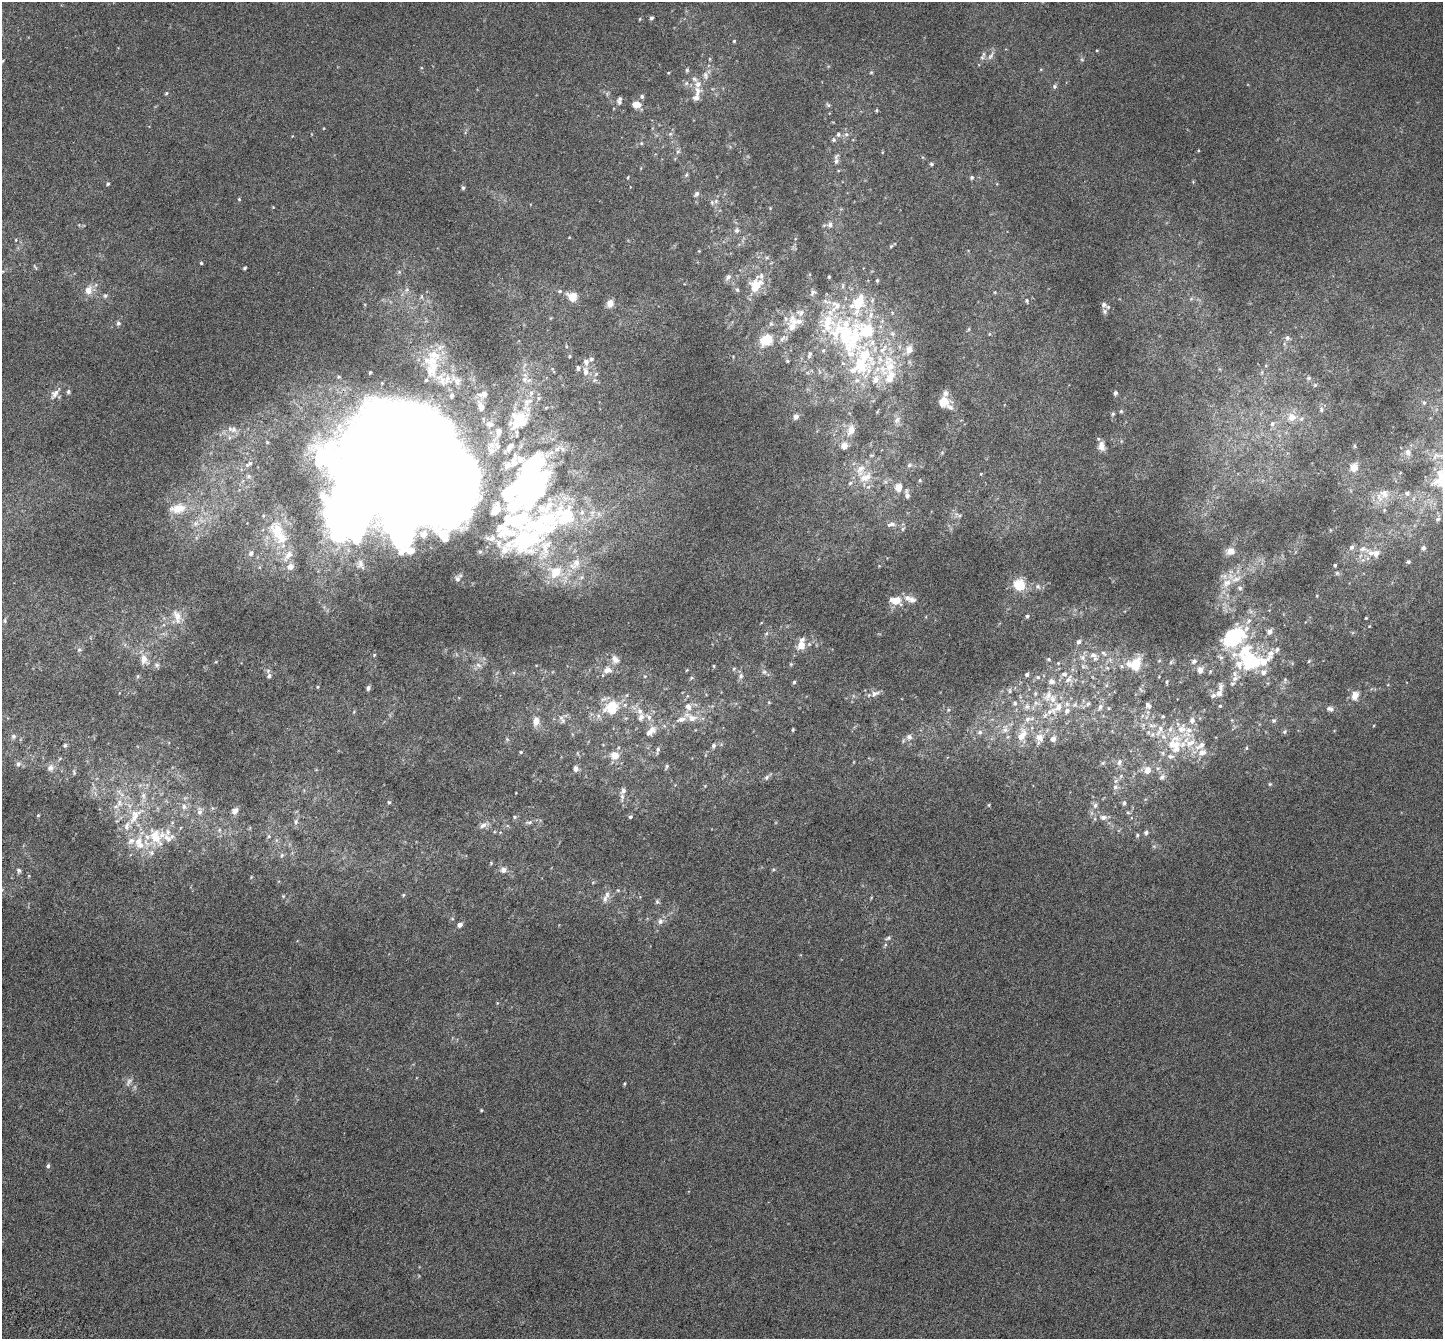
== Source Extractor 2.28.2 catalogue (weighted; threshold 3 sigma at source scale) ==
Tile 7 of 4 x 4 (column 3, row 2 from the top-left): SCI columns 3000-4440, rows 3069-4405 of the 5974 x 6071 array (HDU 1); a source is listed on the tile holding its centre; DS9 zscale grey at full resolution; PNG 1445 x 1341 px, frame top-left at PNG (2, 2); no overlay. Shown black and unused: <1% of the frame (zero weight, under 3 of 6 exposures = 6% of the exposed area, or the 3 px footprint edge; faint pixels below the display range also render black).
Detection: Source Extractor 2.28.2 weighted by HDU 2 'WHT'; one run over the whole footprint, this tile lists its part. Background 0.00107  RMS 0.0049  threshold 0.02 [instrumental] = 3 sigma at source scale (4.09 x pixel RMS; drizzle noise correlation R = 1.36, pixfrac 0.8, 0.0396/0.0396 arcsec/px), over >= 5 px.
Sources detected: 404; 1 too faint to see at this stretch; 15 inside a brighter object's white glare — not listed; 101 inside a brighter listed object's ellipse — not listed separately; the other 287 listed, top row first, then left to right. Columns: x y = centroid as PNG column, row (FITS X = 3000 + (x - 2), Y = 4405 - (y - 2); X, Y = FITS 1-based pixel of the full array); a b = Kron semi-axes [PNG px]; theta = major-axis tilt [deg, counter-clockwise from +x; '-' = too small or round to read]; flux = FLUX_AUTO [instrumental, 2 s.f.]
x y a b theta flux
651 18 4 4 - 0.93
734 41 4 4 - 0.47
1097 50 4 3 - 0.32
991 56 12 5 56 1.6
982 57 7 5 44 1
1082 60 6 3 -19 0.49
2 61 5 3 - 0.36
1041 69 5 3 - 0.36
687 70 5 5 - 0.67
871 72 5 3 - 0.4
706 75 11 7 -83 2.1
686 83 6 5 - 0.92
1055 86 6 5 - 0.92
698 91 14 10 76 3.7
166 93 5 4 - 0.49
642 96 5 5 - 0.9
619 102 9 6 -52 1.4
636 104 9 7 3 3.6
828 105 6 5 - 0.65
877 110 4 4 - 0.48
670 134 6 4 43 0.79
838 134 7 6 - 1
846 134 6 6 - 1.1
834 140 6 6 - 0.96
641 143 5 5 - 0.62
678 152 6 5 - 0.81
836 159 17 6 85 2
931 164 5 4 - 0.61
686 175 6 5 - 0.68
628 177 4 3 - 0.39
972 177 5 5 - 0.66
108 184 5 4 - 0.54
463 188 5 4 - 0.81
697 194 7 5 58 1.3
239 199 4 4 - 0.43
712 202 8 6 -70 1.1
273 207 4 4 - 0.31
830 225 7 6 - 1.4
737 230 7 6 - 1.1
16 240 4 3 - 0.29
891 246 5 4 - 0.6
699 251 4 4 - 0.33
201 263 4 4 - 0.48
245 268 4 3 - 0.7
728 277 9 6 50 1.4
829 277 4 3 - 0.48
877 280 5 4 - 0.6
756 285 13 10 42 9.4
88 290 12 10 75 3.7
407 290 7 6 - 1.2
737 290 6 5 - 0.66
560 291 6 5 - 0.74
813 292 9 7 63 1.4
995 292 4 3 - 0.37
105 296 7 6 - 0.82
572 297 7 6 - 8.7
1027 300 6 5 - 0.71
610 303 7 6 - 4.3
859 304 29 15 72 15
1104 304 9 7 -27 1.3
871 315 10 8 82 3
794 322 21 11 -63 5
118 323 6 5 - 0.98
969 329 6 3 71 0.46
1287 338 7 6 - 1.2
766 340 13 10 30 9.8
909 350 11 8 70 3.6
810 354 8 5 78 0.97
570 356 5 4 - 0.59
591 359 6 5 - 0.83
787 361 4 4 - 0.46
432 362 28 17 -79 14
860 365 66 36 -65 56
578 368 8 6 -90 1.1
370 372 3 3 - 0.51
586 372 11 7 -82 2.9
596 374 7 4 45 0.71
338 377 5 4 - 0.47
1309 378 5 5 - 0.63
525 379 10 9 - 2.7
457 381 11 9 -80 2.6
1315 385 5 4 - 0.48
68 392 6 5 - 0.7
1115 393 5 4 - 1
55 394 16 9 55 2.8
452 396 6 5 - 1.1
943 402 14 12 -1 6
1424 403 6 5 - 0.7
481 406 15 9 -70 3.2
1321 410 8 5 85 0.85
1121 411 5 5 - 0.62
1113 414 5 4 - 0.57
796 417 5 5 - 2
1292 417 11 10 - 4.2
519 420 33 24 43 19
897 420 12 7 55 2.1
490 424 12 8 -3 2.3
1272 424 7 6 - 1.3
233 429 14 8 -8 2.8
851 430 15 9 71 4.1
229 437 6 4 -72 0.69
388 444 68 46 -4 2400
844 445 7 7 - 3.5
1101 446 11 7 -84 2.9
557 449 9 7 44 2
491 450 12 11 - 3.4
1408 452 9 7 -78 2.2
1436 456 17 9 10 3.5
249 464 12 6 34 1.4
909 465 7 5 23 0.91
1354 467 8 7 - 3.6
860 470 20 12 72 7.3
981 474 5 3 - 0.35
1441 475 22 13 -36 10
249 476 6 6 - 0.81
920 480 5 4 - 0.49
899 487 7 6 - 5.2
1407 493 6 6 - 1
509 494 9 6 53 64
1384 494 15 11 -38 4
907 495 10 5 -78 1.7
178 508 19 11 6 7.7
1438 519 7 6 - 1
196 523 9 8 - 2.2
891 524 13 6 19 1.9
903 529 6 4 62 0.65
278 532 40 18 -58 16
424 534 11 10 - 2.3
526 540 101 44 34 74
1423 548 7 6 - 0.98
1363 549 16 8 -16 3.1
1230 551 10 9 - 3.3
251 553 7 6 - 1.4
1408 562 5 5 - 0.66
360 564 13 7 -74 1.7
575 564 21 12 46 7.5
1335 565 4 4 - 0.4
582 577 6 4 45 0.84
1227 583 16 11 31 5.3
1019 585 10 9 - 13
1038 586 8 6 -50 1.3
1240 588 7 6 - 1.2
897 600 13 12 - 5.3
912 600 10 9 - 2.1
177 616 21 10 -72 5.2
1027 616 5 4 - 0.73
1366 618 3 2 - 0.35
5 621 7 4 82 0.62
1269 632 7 6 - 2.2
766 633 6 4 45 0.64
1234 634 27 18 32 30
1079 642 5 5 - 1.1
801 645 9 8 - 5.1
79 649 7 6 - 0.92
1277 649 8 7 - 1.2
1103 653 9 4 -42 1
1094 656 15 9 -56 3.2
1082 658 8 7 - 1.7
144 659 14 10 -77 4.2
615 659 13 10 -55 2.6
1048 659 5 4 - 0.57
1194 661 6 5 - 1.2
1309 661 5 3 - 0.42
1171 662 6 3 72 0.47
1250 662 30 21 -14 29
791 664 5 5 - 0.49
1129 664 9 9 - 2.4
157 665 7 6 - 1.1
478 665 9 5 -27 1.4
1135 665 9 7 65 13
714 666 5 3 - 0.39
734 669 6 5 - 0.58
607 670 12 9 10 3.1
1200 670 7 6 - 2.1
764 672 7 6 - 1
1027 675 5 5 - 0.83
269 676 7 5 74 1.1
645 676 5 3 - 0.33
741 676 8 7 - 1.3
1038 677 6 5 - 0.58
691 678 6 4 45 0.58
1068 679 14 7 50 2.5
794 682 5 4 - 0.6
1167 682 5 3 - 0.45
1232 683 6 6 - 0.77
317 687 5 3 - 0.44
368 688 5 5 - 1.1
1009 691 7 6 - 0.95
875 693 13 7 25 2.2
1035 693 6 4 70 0.63
1219 693 9 8 - 2
1048 696 18 9 66 4.2
1355 696 10 8 75 3.4
769 702 4 4 - 0.41
1015 703 6 5 - 0.79
1036 703 6 6 - 1.2
1088 704 7 5 49 1
1148 705 9 6 -50 1.2
1027 706 9 7 -90 1.6
1220 706 4 4 - 0.45
1100 707 8 6 72 1.5
612 708 18 15 34 14
1330 709 11 7 -14 1.5
948 710 6 4 45 0.58
640 711 10 7 -78 2.5
1051 711 18 8 20 4.4
1067 711 7 6 - 1.6
649 717 10 7 -48 2
691 717 20 9 -27 5
562 719 14 6 -62 1.8
1192 720 7 7 - 1.7
536 721 11 8 83 3.7
1274 721 6 6 - 0.82
1152 725 12 4 0 1.6
1005 729 13 8 84 3
651 730 12 10 -7 3
793 730 4 3 - 0.43
1159 730 18 7 67 3.1
980 732 7 6 - 1.3
1285 732 7 6 - 0.77
1022 735 20 10 61 6.5
13 736 7 7 - 1.1
909 737 8 8 - 1.9
1039 738 12 11 - 3.8
507 739 6 4 -46 0.62
1053 739 6 6 - 2.1
1173 744 30 19 47 16
65 745 6 5 - 0.69
713 745 7 6 - 1
1246 748 5 4 - 0.52
658 750 10 5 79 1.1
521 752 5 5 - 0.54
1202 752 13 9 18 3.4
577 753 6 4 -71 0.53
615 755 7 7 - 5.5
1119 762 9 6 71 1.7
1103 763 6 5 - 0.67
18 764 7 7 - 1.3
667 766 8 4 61 0.63
50 768 9 8 - 2.1
576 769 7 6 - 1.6
1147 770 8 7 - 3.6
74 772 7 3 -69 0.55
1121 776 6 4 71 0.69
767 777 7 6 - 1.1
1162 777 9 6 37 1.3
1270 784 5 4 - 0.49
1115 787 8 7 - 1.9
622 797 11 5 -89 1.7
389 802 5 5 - 0.55
119 803 12 9 -76 3.8
1124 803 7 5 88 0.93
989 805 6 4 89 0.44
1095 805 7 7 - 1.4
184 807 9 6 -89 1.9
199 811 10 7 -82 1.8
235 811 8 7 - 1.9
1128 812 6 4 -2 0.57
38 815 4 4 - 0.41
135 815 32 14 52 13
515 817 6 4 0 0.67
630 817 5 4 - 0.61
1103 817 9 7 4 2
296 822 8 6 89 1.2
529 822 10 5 6 1.1
483 825 12 7 28 2.1
219 830 6 4 48 0.62
1146 833 6 5 - 1
1137 835 6 4 70 0.64
269 836 6 4 -90 0.62
155 837 30 26 76 20
282 855 6 5 - 0.82
19 870 7 6 - 0.96
503 870 8 7 - 2
773 870 5 3 - 0.49
593 882 5 3 - 0.38
618 890 5 4 - 0.49
403 895 5 4 - 0.46
283 896 5 5 - 0.43
605 899 11 6 84 1.8
657 902 7 5 -75 0.79
660 921 8 8 - 1.8
460 925 6 5 - 1.6
888 938 9 5 26 0.98
624 1083 4 4 - 0.46
481 1110 4 4 - 0.4
48 1166 5 4 - 0.8
Isophote crosses this tile's border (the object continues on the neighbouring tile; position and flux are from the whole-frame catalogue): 1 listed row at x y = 1441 475